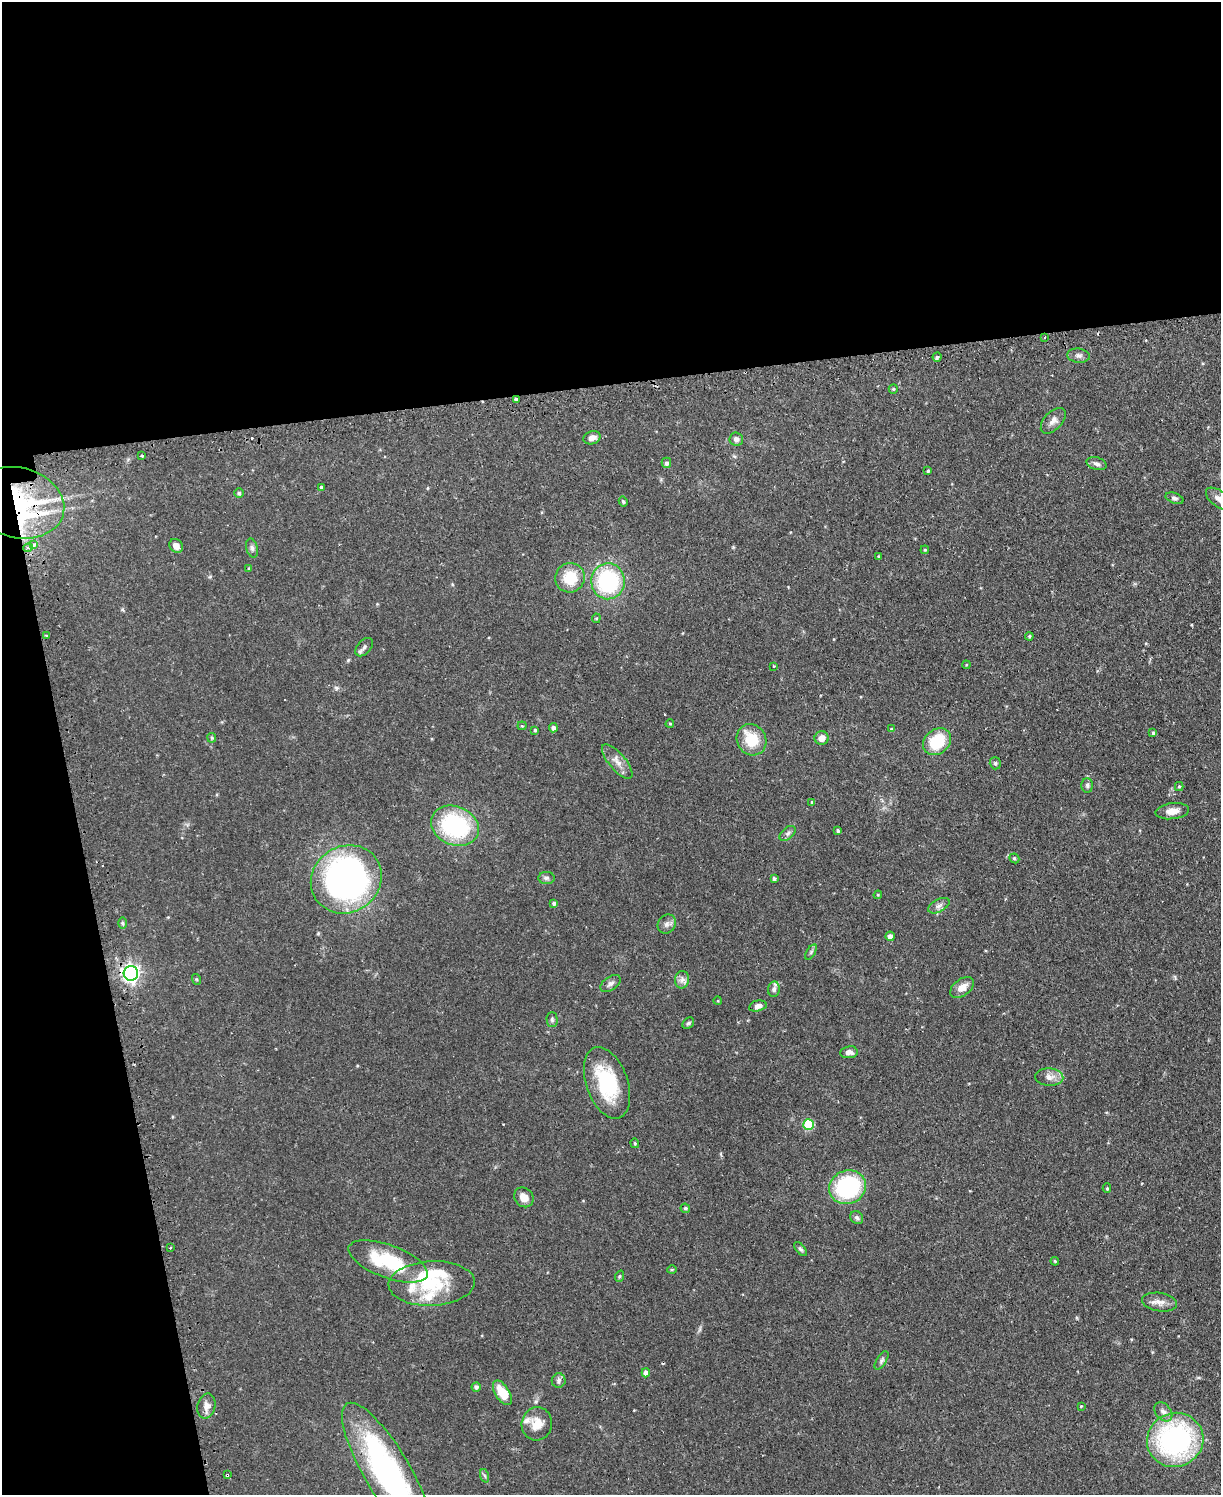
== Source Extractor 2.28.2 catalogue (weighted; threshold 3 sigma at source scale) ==
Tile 1 of 4 x 3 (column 1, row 1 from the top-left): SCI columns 32-1250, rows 3145-4637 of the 4939 x 4911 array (HDU 1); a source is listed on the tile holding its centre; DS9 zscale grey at full resolution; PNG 1223 x 1497 px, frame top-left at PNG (2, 2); each listed source drawn as its Kron ellipse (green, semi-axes under 4 px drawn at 4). Shown black and unused: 32% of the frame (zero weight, under 2 of 3 exposures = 4% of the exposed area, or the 3 px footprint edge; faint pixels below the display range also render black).
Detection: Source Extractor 2.28.2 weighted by HDU 2 'WHT'; one run over the whole footprint, this tile lists its part. Background 0.0624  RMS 0.0051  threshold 0.023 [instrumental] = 3 sigma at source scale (4.5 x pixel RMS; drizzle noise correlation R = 1.50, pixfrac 1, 0.05/0.05 arcsec/px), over >= 5 px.
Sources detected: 114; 3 cosmic-ray / hot-pixel residue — neither listed nor drawn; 7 inside a brighter listed object's ellipse — not listed separately; the other 104 listed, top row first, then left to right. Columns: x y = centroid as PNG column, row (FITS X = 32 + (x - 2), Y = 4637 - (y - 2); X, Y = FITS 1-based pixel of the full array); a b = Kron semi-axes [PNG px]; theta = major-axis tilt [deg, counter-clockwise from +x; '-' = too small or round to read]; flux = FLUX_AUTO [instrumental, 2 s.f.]
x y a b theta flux
1045 337 4 2 - 0.37
1078 356 11 7 -7 1.8
937 357 4 4 - 0.96
893 389 5 4 - 0.56
516 399 4 3 - 2.4
1053 421 15 9 47 3.1
592 438 9 6 16 3
736 439 7 6 - 2
141 456 3 2 - 0.71
666 463 5 5 - 1.3
1096 464 10 6 -16 1.7
928 471 3 3 - 0.63
321 487 3 3 - 11
239 493 5 5 - 0.76
1174 498 9 5 -19 1.3
1219 499 15 8 -37 3.3
623 501 5 4 - 0.86
18 503 47 35 -14 55
34 545 4 3 - 1.6
176 546 7 6 - 3.1
28 548 4 4 - 0.85
252 548 10 5 -75 1.4
925 550 4 4 - 0.65
879 556 4 4 - 0.57
249 568 4 4 - 0.52
570 578 15 14 - 14
608 581 18 16 88 51
596 618 5 4 - 0.66
46 635 3 2 - 0.9
1029 636 4 3 - 0.66
364 647 11 6 48 1.7
966 665 4 3 - 0.42
774 666 2 2 - 0.36
670 724 4 3 - 0.59
522 726 4 4 - 0.55
553 728 4 4 - 1.8
891 729 4 4 - 0.69
535 730 4 3 - 0.69
1153 733 4 3 - 1.1
212 738 5 4 - 0.6
822 738 7 6 - 4
752 740 16 14 -58 14
937 742 15 12 41 20
617 761 21 8 -50 4.5
995 763 6 5 - 0.93
1087 786 7 5 -88 1.2
1179 786 4 4 - 0.67
812 802 4 3 - 0.64
1172 811 17 8 7 4.5
455 826 24 19 -23 52
838 831 4 3 - 0.75
788 833 9 5 38 1.4
1014 858 5 4 - 0.76
546 878 8 6 0 1.3
346 879 36 33 33 190
774 879 4 3 - 1.2
878 895 4 4 - 0.58
554 903 4 4 - 1.2
939 906 12 6 29 2
122 923 6 4 -89 0.78
667 924 10 8 49 2.2
890 936 4 4 - 2.6
811 952 8 3 59 0.91
131 973 7 7 - 190
196 979 5 3 - 0.51
682 980 9 7 87 2.2
610 983 11 6 34 1.8
962 987 13 8 36 5.1
774 989 8 6 82 1.5
718 1001 4 3 - 0.35
758 1006 9 5 13 3.2
552 1019 7 5 -89 1
688 1023 6 5 - 1
849 1052 8 6 9 2.1
1049 1077 14 8 -3 3.7
607 1083 37 20 -70 32
809 1125 5 5 - 28
635 1143 5 4 - 0.56
848 1187 19 16 23 51
1107 1188 5 4 - 0.71
524 1197 10 9 - 4
685 1208 5 4 - 0.97
857 1218 7 6 - 1.1
170 1248 3 3 - 0.59
800 1249 8 4 -52 0.96
388 1261 42 16 -20 33
1055 1261 4 3 - 0.61
672 1269 5 3 - 0.6
620 1276 6 3 70 0.58
432 1283 43 22 2 28
1159 1302 17 9 -9 3.9
882 1360 10 5 58 1.2
646 1373 4 4 - 2.7
559 1381 7 7 - 1.4
476 1387 4 4 - 1.3
502 1393 14 7 -58 10
206 1406 12 9 77 3.2
1081 1406 4 3 - 0.44
1163 1412 11 7 -50 2.4
537 1424 17 15 76 7.4
1175 1440 28 27 - 91
387 1471 78 23 -59 120
227 1475 4 3 - 0.64
485 1476 7 4 -70 0.86
Overlapping masked pixels (flux is a lower limit): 4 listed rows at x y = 516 399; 18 503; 131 973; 227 1475
Isophote crosses this tile's border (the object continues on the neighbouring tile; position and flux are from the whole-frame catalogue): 2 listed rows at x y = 1219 499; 387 1471